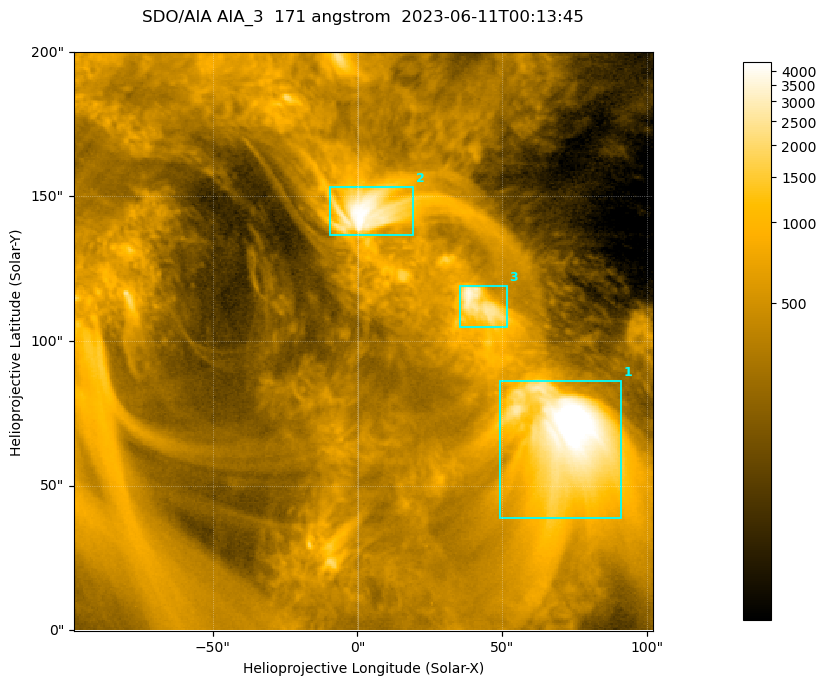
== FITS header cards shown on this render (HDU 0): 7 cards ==
TELESCOP= 'SDO/AIA '           / For AIA: SDO/AIA
INSTRUME= 'AIA_3   '           / For AIA: AIA_ATA1, AIA_ATA2, AIA_ATA3 or AIA_AT
WAVELNTH=                  171 / [angstrom] Wavelength
WAVEUNIT= 'angstrom'           / Wavelength unit: angstrom
DATE-OBS= '2023-06-11T00:13:45.350' / [ISO] Date when observation started; ISO 8
CTYPE1  = 'HPLN-TAN'           / CTYPE1; Typically HPLN
CTYPE2  = 'HPLT-TAN'           / CTYPE2; Typically HPLT

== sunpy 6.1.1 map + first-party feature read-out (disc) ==
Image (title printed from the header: SDO/AIA AIA_3  171 angstrom  2023-06-11T00:13:45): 334 x 334 px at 0.599 arcsec/px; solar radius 945 arcsec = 1577 px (partial field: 1.4% of the solar disc is inside the frame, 100% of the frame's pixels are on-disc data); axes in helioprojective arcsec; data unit not stated in the header (colour bar unlabelled)
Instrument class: DISC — disc imager (sunpy class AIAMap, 171 A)
Bright regions (active regions / flare kernels): reference = the on-disc median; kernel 3 px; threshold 5 sigma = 1095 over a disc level ~359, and >= 1.15x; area >= 111 px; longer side >= 4 px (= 2.4 arcsec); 3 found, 3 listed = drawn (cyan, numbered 1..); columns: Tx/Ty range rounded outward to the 2 arcsec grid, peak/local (2 s.f.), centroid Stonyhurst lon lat
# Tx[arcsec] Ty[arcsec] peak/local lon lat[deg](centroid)
1 48..92 38..86 16 +4 +4
2 -10..20 136..154 12 +0 +9
3 34..52 104..120 9.9 +3 +7